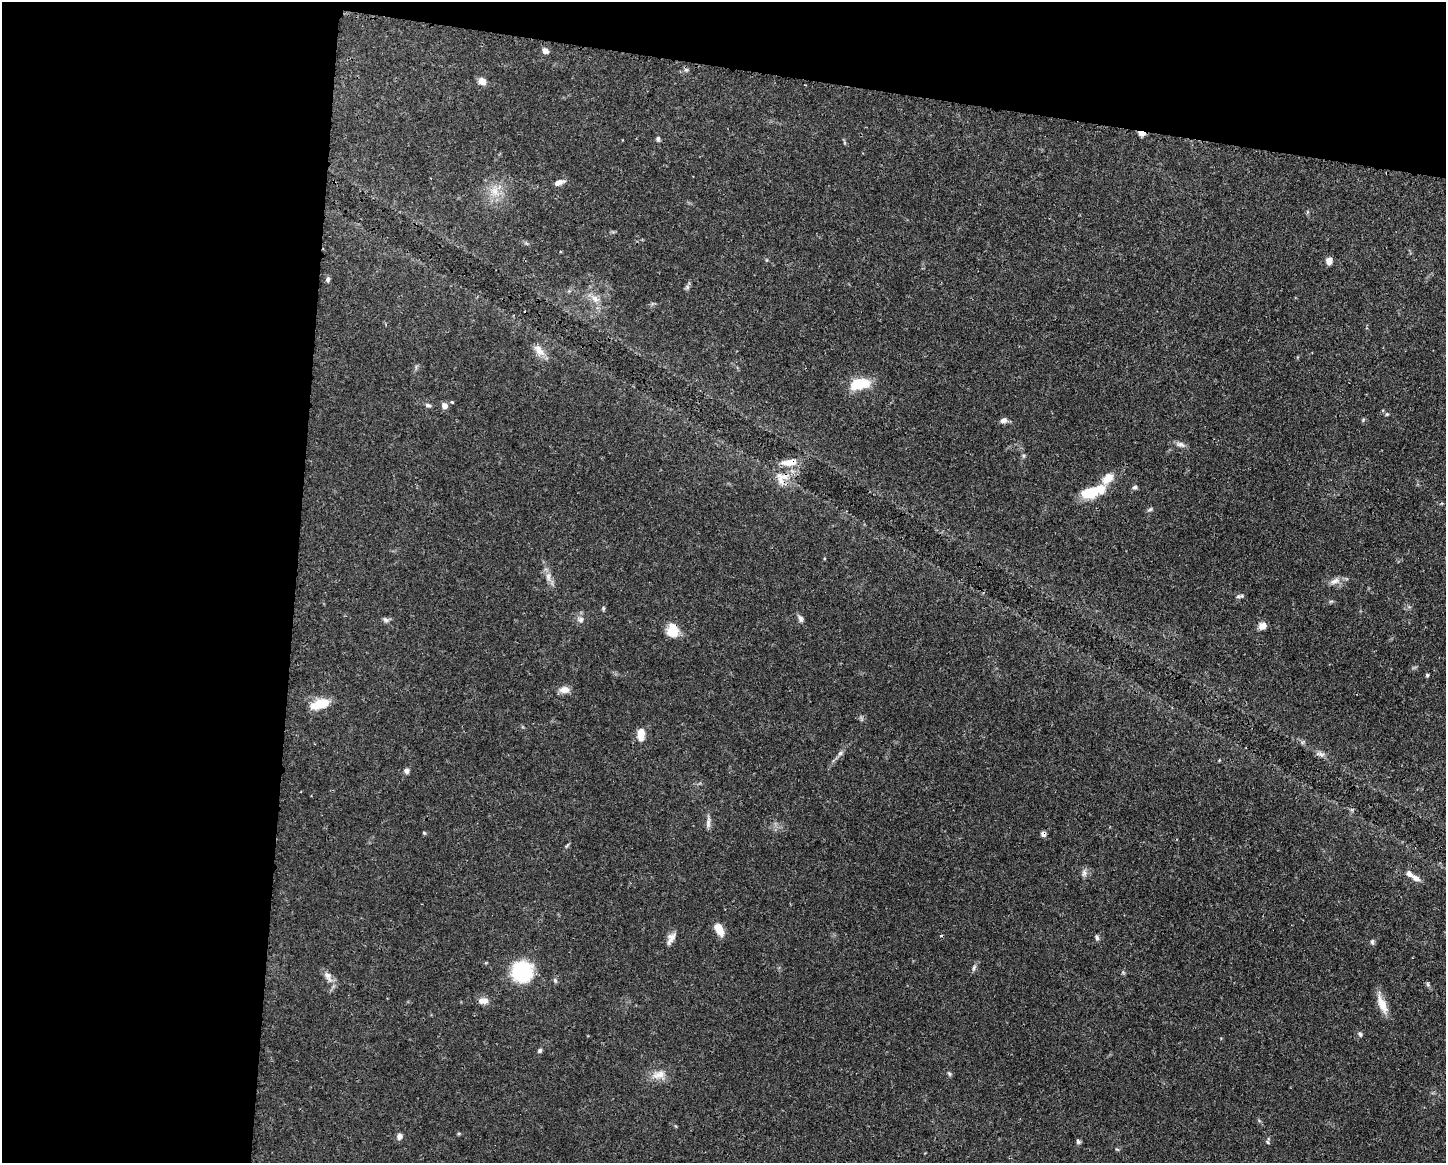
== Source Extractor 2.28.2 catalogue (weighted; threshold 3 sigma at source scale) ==
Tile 1 of 3 x 4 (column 1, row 1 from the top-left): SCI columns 116-1559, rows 3489-4649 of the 4674 x 4656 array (HDU 1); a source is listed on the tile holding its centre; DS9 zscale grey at full resolution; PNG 1448 x 1165 px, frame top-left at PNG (2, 2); no overlay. Shown black and unused: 26% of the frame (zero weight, under 3 of 4 exposures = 1% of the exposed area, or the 3 px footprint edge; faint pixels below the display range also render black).
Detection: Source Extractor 2.28.2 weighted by HDU 2 'WHT'; one run over the whole footprint, this tile lists its part. Background 0.0441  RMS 0.0029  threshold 0.0131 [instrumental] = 3 sigma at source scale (4.5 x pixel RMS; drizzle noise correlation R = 1.50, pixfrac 1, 0.05/0.05 arcsec/px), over >= 5 px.
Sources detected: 71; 2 cosmic-ray / hot-pixel residue — not listed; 3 inside a brighter listed object's ellipse — not listed separately; the other 66 listed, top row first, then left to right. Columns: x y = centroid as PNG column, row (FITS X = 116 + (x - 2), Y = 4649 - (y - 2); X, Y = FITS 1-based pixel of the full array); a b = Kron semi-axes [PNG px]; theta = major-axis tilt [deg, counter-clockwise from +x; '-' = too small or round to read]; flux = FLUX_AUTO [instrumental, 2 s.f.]
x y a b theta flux
545 51 7 6 - 1.3
482 81 8 7 - 2.2
1141 133 8 5 -14 1.6
658 139 7 5 81 0.61
559 182 14 6 19 1.7
494 191 13 11 -71 3.7
1329 261 7 6 - 2
328 279 7 5 72 0.59
687 287 7 4 -72 0.54
595 299 12 8 -43 2.3
539 351 18 9 -53 2.8
860 384 25 13 11 7.9
452 402 4 4 - 0.33
428 405 9 4 -18 0.62
444 406 7 6 - 1.6
1387 414 5 5 - 0.4
1003 420 9 6 10 1.2
1363 420 6 4 48 0.36
1180 444 13 6 -12 1.2
1023 455 6 4 -18 0.39
782 478 21 19 29 5.7
1107 478 17 11 44 3.8
1135 487 7 5 22 0.64
1090 493 24 12 10 7.8
1150 509 8 5 30 0.53
548 577 13 6 -90 1.7
1335 581 15 8 22 1.9
1238 596 8 5 29 0.63
603 608 6 4 84 0.39
800 619 10 6 -72 0.97
386 620 9 6 -29 0.82
580 620 9 7 0 1.2
1263 626 8 7 - 2.1
672 630 16 13 -83 4.7
1427 675 4 4 - 0.41
564 690 13 9 0 2
320 704 21 10 17 6.4
641 734 14 8 88 3.3
840 753 8 5 53 0.82
1321 754 13 6 -22 1.2
406 771 6 6 - 1
708 823 15 5 84 1.3
424 833 5 4 - 0.32
1043 834 6 5 - 1.2
567 846 8 3 45 0.41
1084 873 9 7 90 1.1
1416 878 12 6 -23 1.7
719 929 13 7 -62 4.2
671 937 15 9 16 1.8
1097 938 7 5 -84 0.63
1372 942 8 5 -89 0.6
974 968 10 4 67 0.76
522 972 18 18 - 21
328 976 17 9 -58 2.2
555 981 7 5 -70 0.51
1428 984 7 5 -62 0.49
483 1001 13 8 -2 1.9
1382 1004 26 9 -65 3.8
1360 1034 7 4 -70 0.52
540 1050 7 5 48 0.58
949 1074 7 4 -69 0.46
659 1075 20 10 13 3.2
399 1136 7 6 - 1.3
1078 1142 7 5 -56 0.55
1267 1142 6 4 -87 0.4
1117 1149 6 3 -19 0.31
Overlapping masked pixels (flux is a lower limit): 4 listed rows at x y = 1141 133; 782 478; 672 630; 1043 834